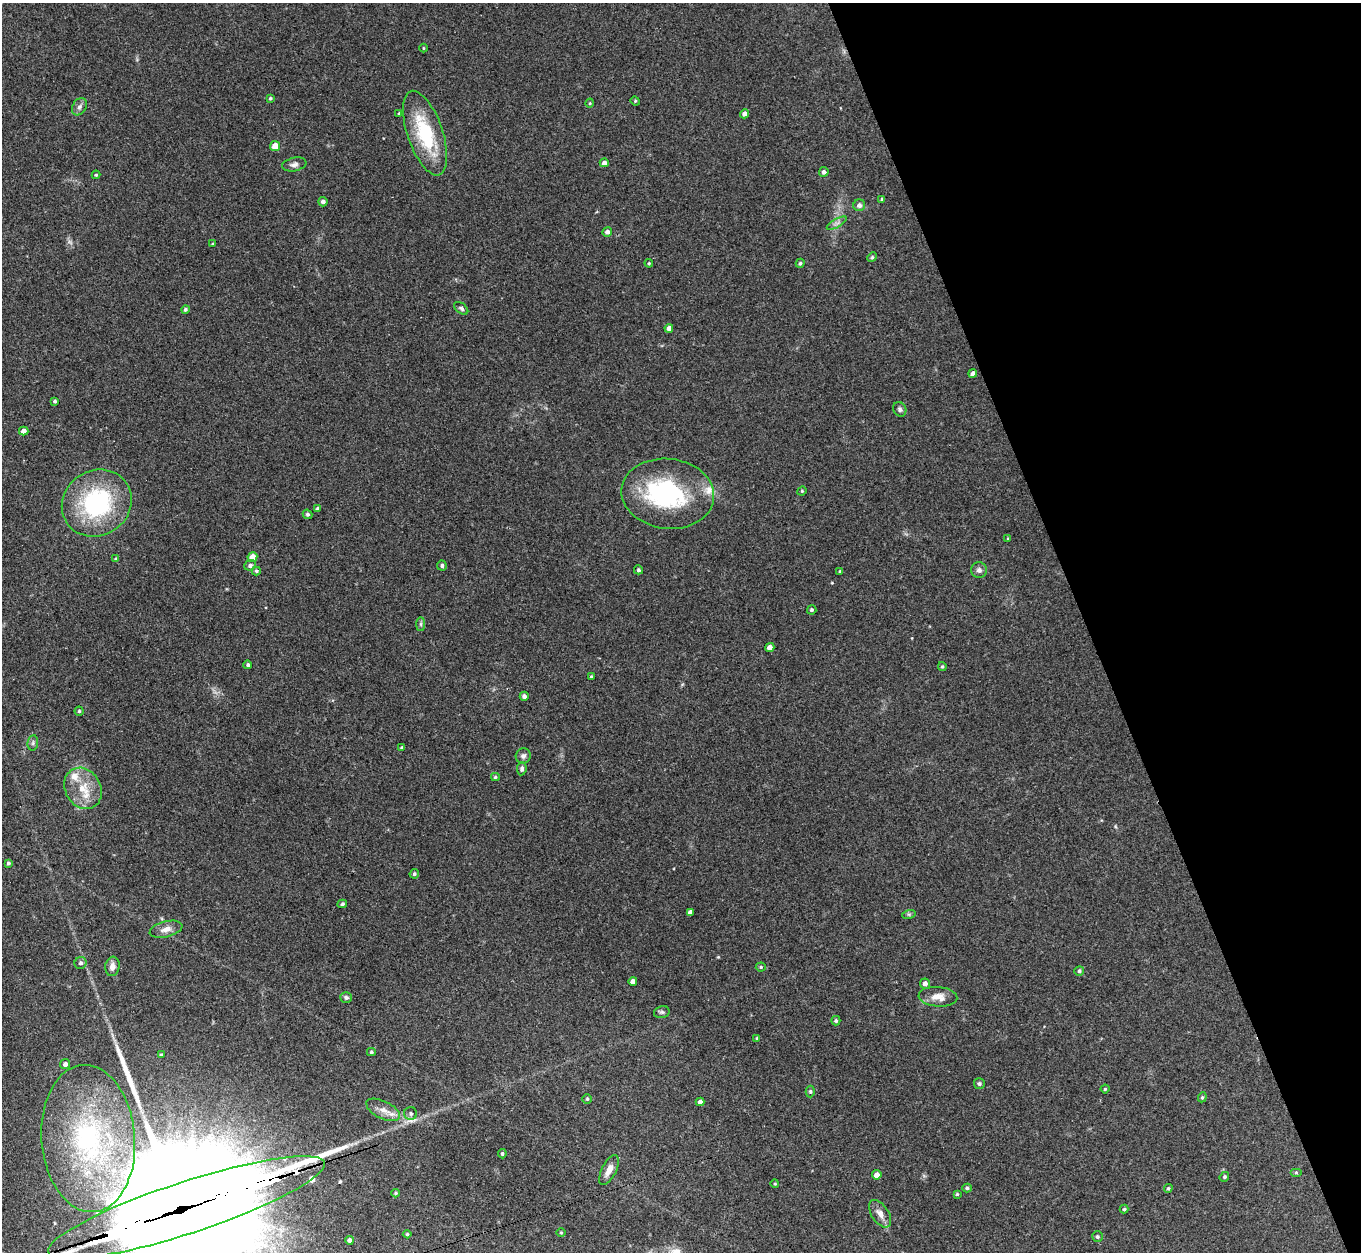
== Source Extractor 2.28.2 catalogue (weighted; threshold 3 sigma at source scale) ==
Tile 12 of 4 x 4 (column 4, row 3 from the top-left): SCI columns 4114-5472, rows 1560-2809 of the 5509 x 5488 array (HDU 1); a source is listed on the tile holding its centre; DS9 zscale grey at full resolution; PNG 1363 x 1254 px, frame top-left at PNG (2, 3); each listed source drawn as its Kron ellipse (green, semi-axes under 4 px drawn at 4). Shown black and unused: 20% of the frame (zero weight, under 3 of 4 exposures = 5% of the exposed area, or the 3 px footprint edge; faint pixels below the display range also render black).
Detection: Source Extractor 2.28.2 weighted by HDU 2 'WHT'; one run over the whole footprint, this tile lists its part. Background 0.33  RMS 0.0096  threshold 0.0431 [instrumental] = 3 sigma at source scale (4.5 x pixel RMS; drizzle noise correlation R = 1.50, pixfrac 1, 0.05/0.05 arcsec/px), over >= 5 px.
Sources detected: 108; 1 inside a brighter object's white glare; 1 long thin detection or spike segment (spike, bleed or trail) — neither listed nor drawn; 3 inside a brighter listed object's ellipse — not listed separately; the other 103 listed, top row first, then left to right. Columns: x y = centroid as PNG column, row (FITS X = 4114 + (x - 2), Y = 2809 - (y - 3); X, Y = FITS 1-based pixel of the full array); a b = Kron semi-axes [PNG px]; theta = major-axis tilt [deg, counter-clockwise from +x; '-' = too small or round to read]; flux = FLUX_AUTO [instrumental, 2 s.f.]
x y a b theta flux
423 48 4 3 - 0.81
270 98 4 4 - 1.4
635 101 5 4 - 1.2
590 103 5 3 - 0.8
79 107 9 6 57 3.4
399 113 3 2 - 0.79
745 114 4 4 - 4.3
425 133 44 17 -71 64
275 146 5 5 - 11
604 163 4 4 - 4.3
294 164 12 6 12 3.9
824 172 5 5 - 2.8
96 175 4 4 - 1.2
882 199 4 3 - 1.4
323 202 4 4 - 3
859 205 6 6 - 3.8
837 223 11 3 29 2.7
607 232 5 4 - 3.4
213 244 3 3 - 1.1
872 257 5 4 - 1.3
649 263 4 4 - 0.95
800 263 4 4 - 1.6
461 308 8 5 -38 2
185 309 4 4 - 1.7
669 328 4 4 - 3.7
973 373 4 4 - 3.5
55 401 4 4 - 1.4
900 409 7 6 - 2.6
24 431 4 4 - 4.8
802 491 4 4 - 1
668 494 46 35 -7 120
97 503 36 32 34 110
317 508 4 4 - 1.4
307 514 5 4 - 1.6
1008 539 4 3 - 1
252 557 5 5 - 13
116 559 4 3 - 1.1
250 565 6 5 - 2.8
442 566 5 5 - 2.1
638 570 4 4 - 1.7
979 570 8 7 - 3.7
256 571 4 4 - 1.4
840 571 3 3 - 1
812 610 5 4 - 1.7
421 624 7 4 90 1.7
770 647 4 4 - 4.3
248 665 4 4 - 1.8
942 666 4 4 - 1.3
591 677 4 3 - 1.2
524 696 4 4 - 2.7
79 711 4 4 - 1.4
33 743 7 5 83 2.2
402 747 3 3 - 1.2
523 756 8 7 - 2.9
522 769 7 5 83 2.5
495 777 4 4 - 1.3
83 788 21 17 -59 24
8 863 4 3 - 1.5
414 874 5 4 - 1.8
342 904 5 3 - 1.6
690 912 4 4 - 2.9
909 914 7 4 18 1.5
166 929 17 7 14 7.1
80 963 6 6 - 2.7
112 966 10 7 82 6.6
761 967 5 4 - 1.3
1079 971 5 5 - 2
633 981 4 4 - 4.9
925 984 5 5 - 4
346 997 6 5 - 2.1
938 997 19 9 -5 11
662 1012 8 6 14 2.2
836 1021 4 4 - 1.7
757 1038 4 4 - 1.1
371 1052 4 4 - 1.4
161 1054 3 3 - 1.2
65 1064 5 5 - 3.1
979 1084 5 5 - 2
1105 1089 4 4 - 1.4
810 1091 6 4 -89 1.4
1202 1097 5 4 - 1.3
587 1099 5 5 - 1.2
700 1102 4 4 - 3.1
383 1110 18 9 -26 9.3
411 1113 6 6 - 2.4
88 1138 74 46 -86 200
502 1154 4 3 - 1.4
609 1170 16 7 63 8.6
1296 1173 6 4 0 1.3
877 1175 5 4 - 5.4
1224 1177 5 4 - 1.5
775 1184 4 3 - 0.73
967 1188 5 4 - 1.5
1168 1188 4 3 - 1.2
396 1193 4 4 - 1.2
957 1194 3 3 - 1.2
186 1208 145 26 18 110000
1124 1209 4 4 - 1.2
880 1214 15 8 -56 7.3
561 1233 5 3 - 0.89
407 1234 4 4 - 1.3
1097 1237 5 5 - 1.8
350 1240 4 4 - 3.1
Overlapping masked pixels (flux is a lower limit): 1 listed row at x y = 186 1208
Isophote crosses this tile's border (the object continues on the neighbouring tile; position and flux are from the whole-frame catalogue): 1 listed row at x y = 186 1208